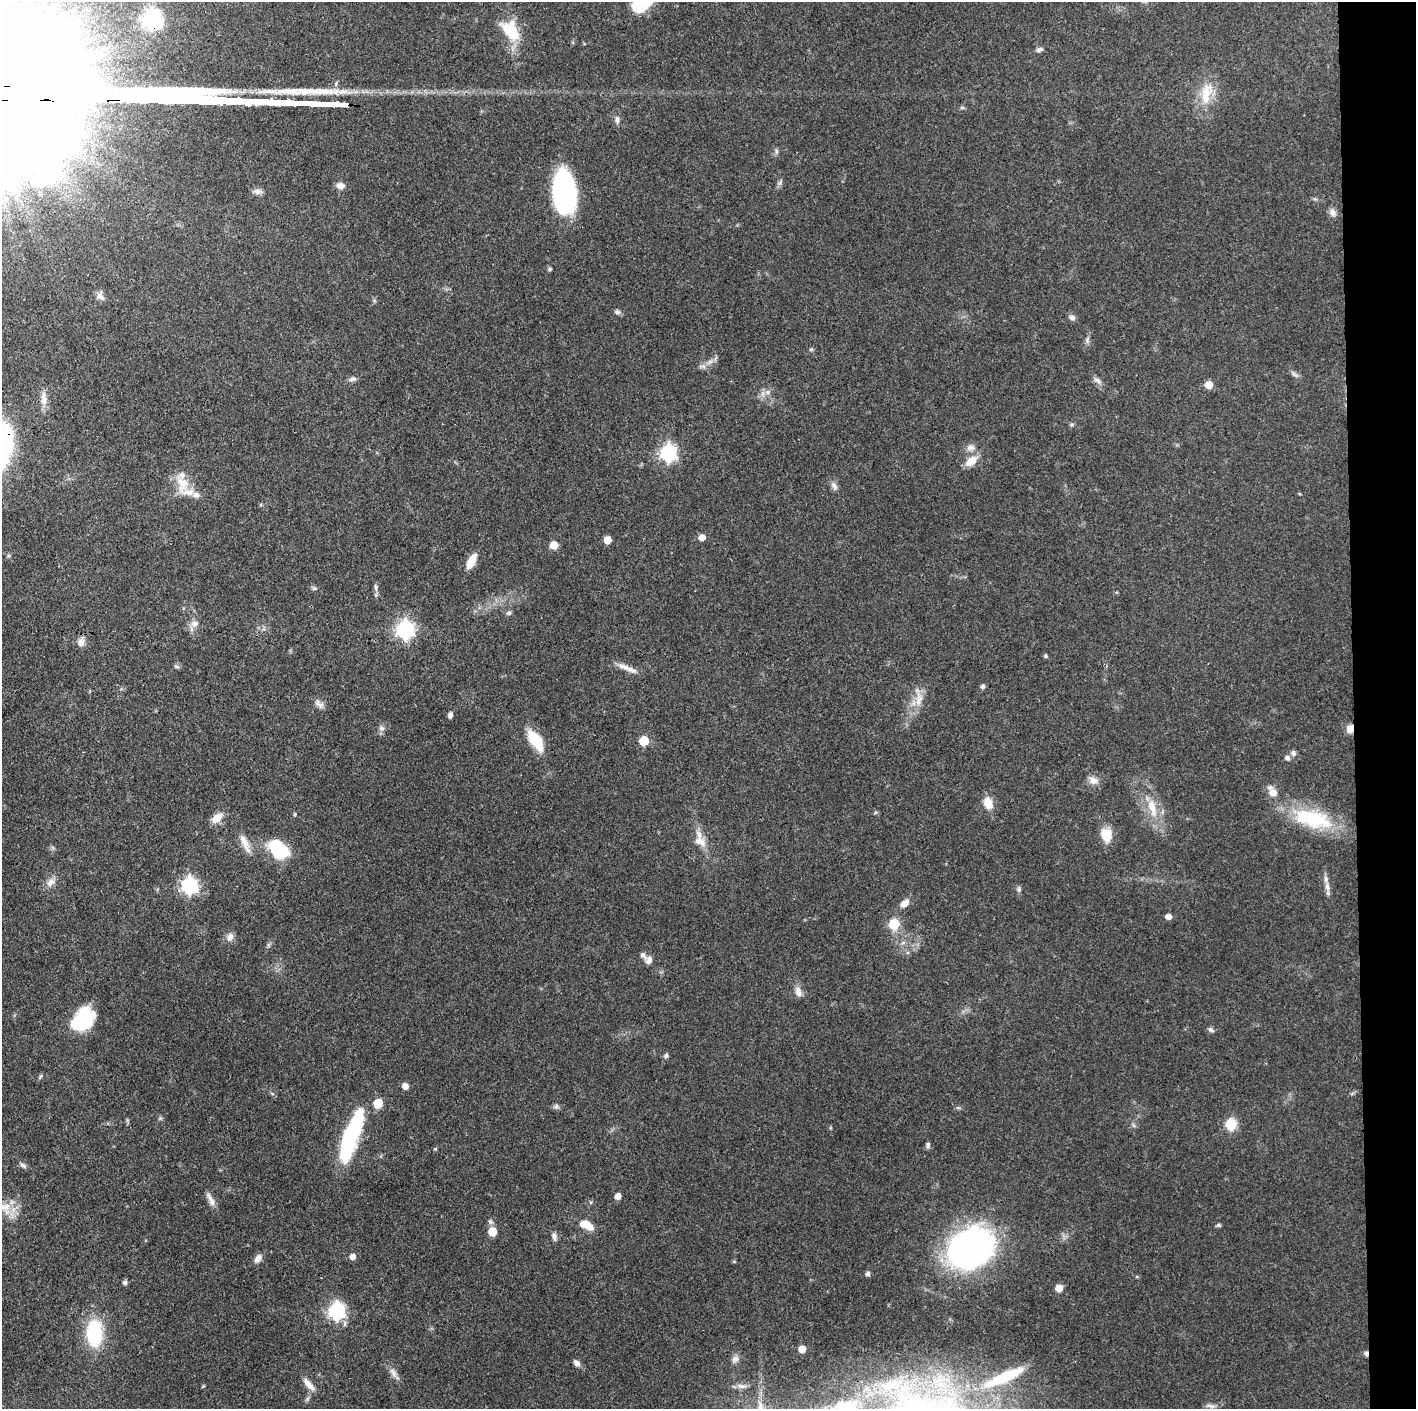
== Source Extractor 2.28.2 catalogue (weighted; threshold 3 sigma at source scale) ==
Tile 6 of 3 x 3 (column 3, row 2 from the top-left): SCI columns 2828-4241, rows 1408-2814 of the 4241 x 4221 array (HDU 1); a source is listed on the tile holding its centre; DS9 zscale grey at full resolution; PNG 1418 x 1411 px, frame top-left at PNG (2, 2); no overlay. Shown black and unused: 4% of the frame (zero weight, under 3 of 4 exposures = <1% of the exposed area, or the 3 px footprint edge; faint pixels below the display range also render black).
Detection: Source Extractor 2.28.2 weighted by HDU 2 'WHT'; one run over the whole footprint, this tile lists its part. Background 0.087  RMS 0.004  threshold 0.0179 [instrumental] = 3 sigma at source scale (4.5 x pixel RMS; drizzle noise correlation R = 1.50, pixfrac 1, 0.05/0.05 arcsec/px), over >= 5 px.
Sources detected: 114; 3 inside a brighter listed object's ellipse — not listed separately; the other 111 listed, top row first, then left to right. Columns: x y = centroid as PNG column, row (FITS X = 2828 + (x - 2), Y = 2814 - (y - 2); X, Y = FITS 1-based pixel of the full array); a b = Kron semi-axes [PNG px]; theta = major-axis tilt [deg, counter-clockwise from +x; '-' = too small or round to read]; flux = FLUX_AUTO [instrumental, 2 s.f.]
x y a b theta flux
641 2 36 18 45 28
152 19 8 7 - 160
510 31 30 18 -54 14
1040 49 9 5 12 1.1
1206 94 32 15 70 10
617 120 11 5 -83 1.4
340 186 10 7 -13 2.2
257 191 12 7 -16 1.7
564 193 38 19 -84 67
1333 212 11 8 -71 1.9
550 269 6 4 22 0.59
100 296 13 8 -65 1.9
617 312 8 6 -18 1.1
1072 318 9 7 -54 1.5
811 349 6 4 0 0.52
702 366 11 2 0 0.81
1294 374 12 4 -41 1.1
352 379 11 5 7 1.2
1097 380 11 6 -30 1.6
1208 385 5 5 - 7.4
44 399 18 8 -88 3.5
970 448 12 8 8 2.1
668 453 7 7 - 120
971 461 14 9 40 5.5
182 484 28 16 -74 8.5
834 486 12 7 -60 1.7
702 537 6 5 - 3.5
607 540 5 5 - 6.2
554 545 8 8 - 3.2
471 561 18 8 61 5.5
376 587 13 4 -86 1.3
314 588 7 4 -1 0.65
1116 592 5 3 - 0.38
508 613 7 5 17 0.86
195 624 11 8 3 2.3
405 629 7 7 - 150
81 642 11 9 85 2.3
1046 656 4 4 - 0.73
176 666 8 5 -7 0.75
623 667 23 7 -18 3.7
982 687 5 5 - 1.1
919 699 23 10 84 5.3
319 705 13 6 -36 1.9
450 715 6 4 83 1.5
381 728 8 7 - 1.4
1350 729 10 8 75 2.9
535 740 23 11 -55 14
644 740 6 6 - 15
1293 753 9 6 -71 1.2
1287 758 7 6 - 1.2
1093 780 12 10 -13 2.9
1273 793 9 8 - 3.9
988 803 14 9 -70 5.5
1152 807 27 10 -74 8.5
217 818 14 9 43 4.5
1313 819 53 22 -15 28
1106 835 18 13 -69 6.5
700 840 26 14 -72 6
244 841 27 8 -65 4.2
279 849 17 12 -45 31
50 882 13 8 48 2.6
189 885 7 7 - 120
1327 886 13 6 -81 2.3
1019 889 8 6 80 0.91
904 903 12 7 40 3
1168 916 5 5 - 3
894 924 6 6 - 21
230 937 11 9 57 2.2
268 945 7 4 71 0.71
643 955 12 6 -46 1.5
649 960 11 7 65 1.8
798 992 15 8 -71 2.6
83 1019 27 20 46 20
1211 1030 8 6 -35 0.96
666 1056 6 5 - 0.84
405 1086 6 6 - 2.4
378 1103 6 5 - 15
556 1107 8 7 - 1.1
958 1108 6 4 -17 0.56
1231 1124 6 6 - 32
351 1135 54 14 70 46
928 1145 8 5 -90 0.91
435 1149 5 4 - 0.41
23 1165 9 6 -17 1.1
618 1196 5 5 - 3.2
210 1199 20 6 -63 2.7
5 1207 22 12 -12 7.1
586 1225 17 8 -26 6.1
1218 1225 7 5 -26 0.66
492 1232 6 5 - 12
554 1236 10 6 -76 1.4
970 1248 36 27 31 180
352 1256 6 5 - 2.6
258 1258 12 7 54 2.3
734 1261 5 4 - 0.45
868 1274 6 5 - 1
125 1282 6 5 - 1
1059 1288 5 5 - 5.7
336 1311 7 7 - 110
94 1333 25 14 -89 30
802 1349 5 5 - 5.4
1366 1353 6 6 - 1
735 1359 10 8 33 1.8
577 1363 9 6 -54 1.8
393 1373 13 6 -61 2.1
1004 1377 63 13 25 25
893 1383 30 13 11 14
309 1384 19 7 -48 3.4
203 1386 4 4 - 0.4
741 1386 14 6 -3 2
1210 1406 14 5 -9 1.4
Overlapping masked pixels (flux is a lower limit): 5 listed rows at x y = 152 19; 1350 729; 279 849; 83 1019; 1366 1353
Isophote crosses this tile's border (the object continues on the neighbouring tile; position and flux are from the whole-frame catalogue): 2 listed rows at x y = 641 2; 5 1207